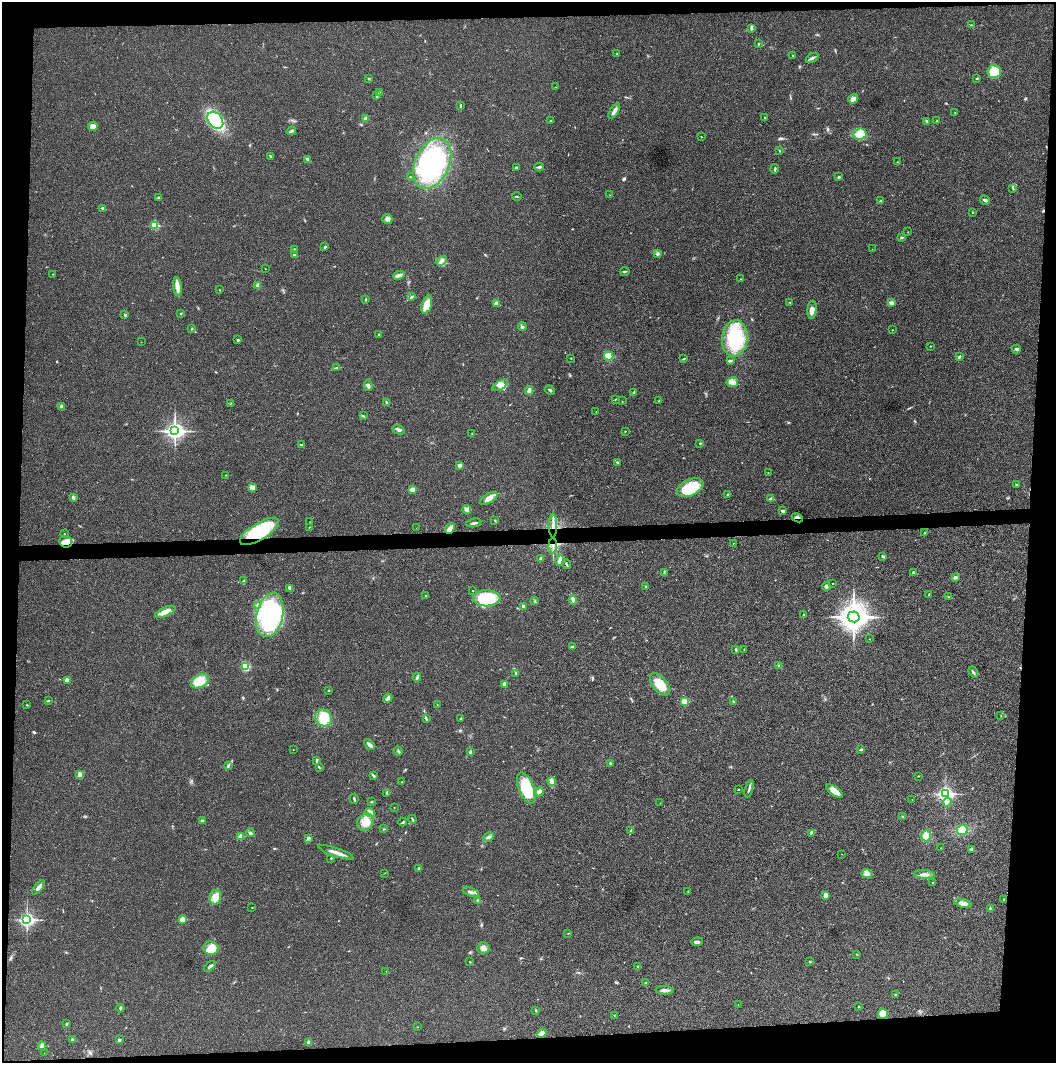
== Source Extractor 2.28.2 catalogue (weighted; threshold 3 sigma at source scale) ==
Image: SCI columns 4-4219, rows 2-4245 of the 4237 x 4245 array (HDU 1 of 3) = the unmasked area's bounding box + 8 px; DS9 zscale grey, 4 x 4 block average (1 PNG px = mean of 4 x 4 image px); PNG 1058 x 1065 px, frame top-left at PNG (2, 2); each listed source drawn as its Kron ellipse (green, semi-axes under 4 px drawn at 4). Shown black and unused: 9% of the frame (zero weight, under 3 of 4 exposures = <1% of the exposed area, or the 3 px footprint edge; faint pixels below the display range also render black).
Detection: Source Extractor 2.28.2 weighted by HDU 2 'WHT'. Background 0.0191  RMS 0.0053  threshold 0.0237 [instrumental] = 3 sigma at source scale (4.5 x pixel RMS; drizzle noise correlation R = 1.50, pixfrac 1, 0.05/0.05 arcsec/px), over >= 5 px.
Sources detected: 287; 2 too faint to see at this stretch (4 x 4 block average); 1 cosmic-ray / hot-pixel residue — neither listed nor drawn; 2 coinciding with a brighter row at this scale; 8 inside a brighter listed object's ellipse — not listed separately; the other 274 listed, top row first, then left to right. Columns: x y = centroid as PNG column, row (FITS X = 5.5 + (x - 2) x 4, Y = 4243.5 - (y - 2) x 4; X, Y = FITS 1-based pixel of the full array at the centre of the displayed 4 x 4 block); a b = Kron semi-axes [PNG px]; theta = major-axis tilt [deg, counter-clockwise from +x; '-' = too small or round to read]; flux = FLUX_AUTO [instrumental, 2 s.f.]
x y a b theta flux
971 25 2 2 - 1.9
751 29 3 2 - 2.7
758 44 2 2 - 2.3
617 54 2 2 - 2.4
793 55 2 2 - 1
812 58 7 2 29 7.4
994 71 7 6 - 62
977 78 2 2 - 2.3
369 79 2 2 - 3.3
556 87 2 2 - 0.52
379 93 2 2 - 1.4
376 95 4 2 - 2.3
853 99 5 4 - 10
461 105 2 2 - 1.8
614 111 8 3 56 16
955 112 2 2 - 0.82
765 118 2 2 - 2.5
365 119 3 3 - 7.2
215 120 9 6 -50 250
550 121 2 2 - 4.2
927 121 2 2 - 2.4
937 121 2 2 - 1.6
93 126 5 4 - 15
291 131 5 2 - 5.1
860 134 7 5 6 31
701 137 2 2 - 1.2
779 151 2 2 - 1.5
270 157 3 2 - 2.2
308 160 3 2 - 4.2
897 162 2 2 - 1
432 163 27 17 65 410
539 167 4 2 - 6.1
516 168 3 2 - 4.7
775 169 5 2 - 3.7
410 177 3 2 - 1.4
839 177 3 2 - 3.7
1013 188 3 2 - 2
610 195 2 2 - 0.94
517 196 5 2 - 2.4
159 198 4 3 - 5.1
985 200 5 3 - 7.7
880 201 2 2 - 8.2
103 208 3 2 - 8.6
973 213 2 2 - 1
387 219 5 5 - 8.7
155 225 2 2 - 160
908 232 2 2 - 0.76
901 237 3 2 - 2.8
325 247 3 2 - 4.7
295 249 2 2 - 3.7
872 249 2 2 - 0.53
294 254 3 2 - 3.4
657 254 3 3 - 5.7
442 261 6 3 38 8.3
265 269 2 2 - 1.3
625 271 5 2 - 3
53 274 2 2 - 0.77
399 275 6 3 28 9.2
740 279 2 2 - 1.1
258 285 4 3 - 9
177 287 9 4 -83 19
219 290 2 2 - 0.87
412 297 3 2 - 3.5
366 299 3 2 - 2.1
790 302 2 2 - 1.5
891 303 4 3 - 7.5
497 304 4 3 - 11
427 305 9 5 74 49
812 310 9 4 85 19
180 314 2 2 - 1.7
125 315 2 2 - 5.9
522 327 4 3 - 5.5
192 329 2 2 - 2.1
892 330 2 2 - 1.8
379 335 2 2 - 6.5
735 338 18 13 85 200
238 340 2 2 - 8.8
141 342 2 2 - 0.66
930 346 2 2 - 1.3
1016 349 4 2 - 4.6
609 356 5 4 - 37
959 357 4 2 - 5.2
571 358 2 2 - 1.3
684 359 3 2 - 2.3
730 361 4 2 - 3
336 368 3 2 - 2.6
732 382 6 5 - 15
500 385 8 4 32 17
368 386 5 3 - 8.6
550 390 5 2 - 4.4
529 391 4 4 - 8.6
634 393 2 2 - 2.5
615 399 3 2 - 1.7
622 401 2 2 - 0.92
659 401 3 2 - 1.4
386 402 2 2 - 3
230 404 2 2 - 1.5
61 407 4 3 - 6
596 412 2 2 - 0.65
363 416 3 2 - 2.3
398 430 6 2 -23 9.7
175 431 4 3 - 1400
625 431 2 2 - 1.4
472 434 2 2 - 1.9
700 443 2 2 - 2.2
301 445 3 2 - 4.9
617 462 2 2 - 2.9
460 465 2 2 - 25
768 472 2 2 - 0.9
226 475 2 2 - 1
1016 485 2 2 - 2.7
253 487 4 3 - 6.9
690 488 14 8 27 120
412 489 2 2 - 55
728 495 3 3 - 3.9
73 497 3 2 - 6.3
489 498 10 4 31 21
771 499 2 2 - 32
467 510 5 4 - 8.5
783 511 3 2 - 7.2
797 518 6 3 -24 8.7
495 520 2 2 - 2
310 522 2 2 - 1
474 523 7 2 10 5.1
553 525 12 2 90 15
309 527 2 2 - 0.94
416 528 2 2 - 0.53
450 529 6 2 50 30
259 531 22 8 31 190
924 533 2 2 - 1
64 534 2 2 - 1.2
66 542 6 6 - 18
733 543 2 2 - 0.7
553 546 8 2 -89 8.5
883 556 3 2 - 4.9
541 558 3 2 - 6.7
560 560 5 3 - 9.9
566 564 5 2 - 3.8
913 572 2 2 - 3.5
664 573 2 2 - 1.8
955 578 4 3 - 5.5
244 581 3 2 - 4
832 584 2 2 - 1.2
826 586 4 3 - 9.4
646 587 3 2 - 4.7
290 588 4 3 - 5.6
473 591 2 2 - 1.1
929 594 4 2 - 2.6
426 596 2 2 - 2.9
949 597 3 2 - 2.4
487 598 14 8 0 150
573 600 4 2 - 4.9
535 601 2 2 - 1.4
257 605 3 2 - 4
523 606 3 2 - 6.1
165 612 11 4 24 28
804 614 2 2 - 1.9
270 615 22 13 77 390
854 617 6 5 - 3900
870 639 2 2 - 0.77
572 647 3 2 - 3.3
744 649 2 2 - 1
736 650 4 2 - 2.9
245 666 2 2 - 96
779 666 3 2 - 2.5
973 672 6 2 -56 5.2
516 673 2 2 - 2.1
417 677 4 2 - 4
67 680 4 3 - 12
200 681 9 6 31 63
504 684 3 3 - 7.1
660 684 13 7 -50 59
328 690 2 2 - 3
388 698 4 3 - 6.9
48 701 3 2 - 2.4
684 701 4 3 - 16
733 702 3 2 - 2.6
27 705 2 2 - 1.7
437 705 2 2 - 0.89
1001 715 2 2 - 0.81
324 718 9 8 - 69
426 718 4 2 - 3.5
460 719 2 2 - 1.7
369 744 6 3 -44 11
293 750 2 2 - 1.8
861 750 4 2 - 3
398 751 5 2 - 3.6
470 752 4 2 - 4.1
316 760 3 2 - 3.9
610 763 3 2 - 3.4
228 765 3 2 - 3.5
319 767 3 2 - 2.1
79 775 3 2 - 5.2
373 776 4 2 - 3.4
918 776 2 2 - 1
402 782 2 2 - 1.1
552 782 4 3 - 16
526 788 16 7 -68 140
738 789 2 2 - 1.5
749 789 9 2 73 6.4
835 791 10 4 -35 26
539 792 4 3 - 11
387 793 3 2 - 3.9
945 794 3 3 - 920
354 799 5 2 - 3.7
912 799 2 2 - 1
371 802 3 2 - 2.8
947 802 4 3 - 5.9
660 803 2 2 - 0.53
394 807 2 2 - 1.1
370 812 5 3 - 22
903 816 2 2 - 0.96
412 819 4 2 - 3.8
202 821 2 2 - 16
365 822 9 7 48 32
403 822 4 2 - 3.4
384 829 3 2 - 1
962 830 5 5 - 48
631 831 4 2 - 3.6
250 833 4 3 - 4.5
811 833 3 2 - 3.3
240 836 3 3 - 9
926 836 5 4 - 32
488 837 5 2 - 7.4
308 838 3 2 - 3.4
941 848 2 2 - 0.71
971 849 3 3 - 4.6
336 852 18 3 -19 21
842 854 2 2 - 0.85
331 858 2 2 - 1.7
419 868 2 2 - 13
385 873 2 2 - 0.77
867 873 6 4 0 18
924 874 10 3 -5 16
933 882 2 2 - 1.2
38 887 9 3 51 12
471 892 8 3 -20 13
688 892 2 2 - 0.94
826 895 4 3 - 9.8
215 897 7 6 - 26
1004 899 4 2 - 2.2
478 901 4 3 - 6
963 903 9 4 -13 18
252 907 2 2 - 0.94
990 908 3 2 - 3.1
182 919 2 2 - 71
27 920 3 3 - 880
568 933 2 2 - 1
697 942 6 3 5 8.7
211 948 7 6 - 29
483 948 6 6 - 14
857 954 2 2 - 2
810 961 2 2 - 2.4
470 962 2 2 - 1.1
210 966 6 2 45 6.7
638 967 3 2 - 2.1
386 971 2 2 - 0.93
646 983 2 2 - 6.7
665 990 9 3 -1 12
896 995 3 2 - 3
738 1005 2 2 - 0.99
859 1007 2 2 - 1.5
120 1008 4 2 - 4.2
536 1011 3 2 - 2.3
883 1014 5 5 - 30
614 1015 2 2 - 0.98
67 1024 3 2 - 2.5
417 1027 2 2 - 0.88
542 1033 5 3 - 26
72 1040 2 2 - 5
119 1040 3 2 - 3.8
309 1042 3 2 - 6.4
42 1046 4 3 - 15
44 1053 2 2 - 0.55
Overlapping masked pixels (flux is a lower limit): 6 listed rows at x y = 797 518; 553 525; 450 529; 259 531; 66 542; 553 546
Diffuse or blended objects may show on this block-average render without a row.